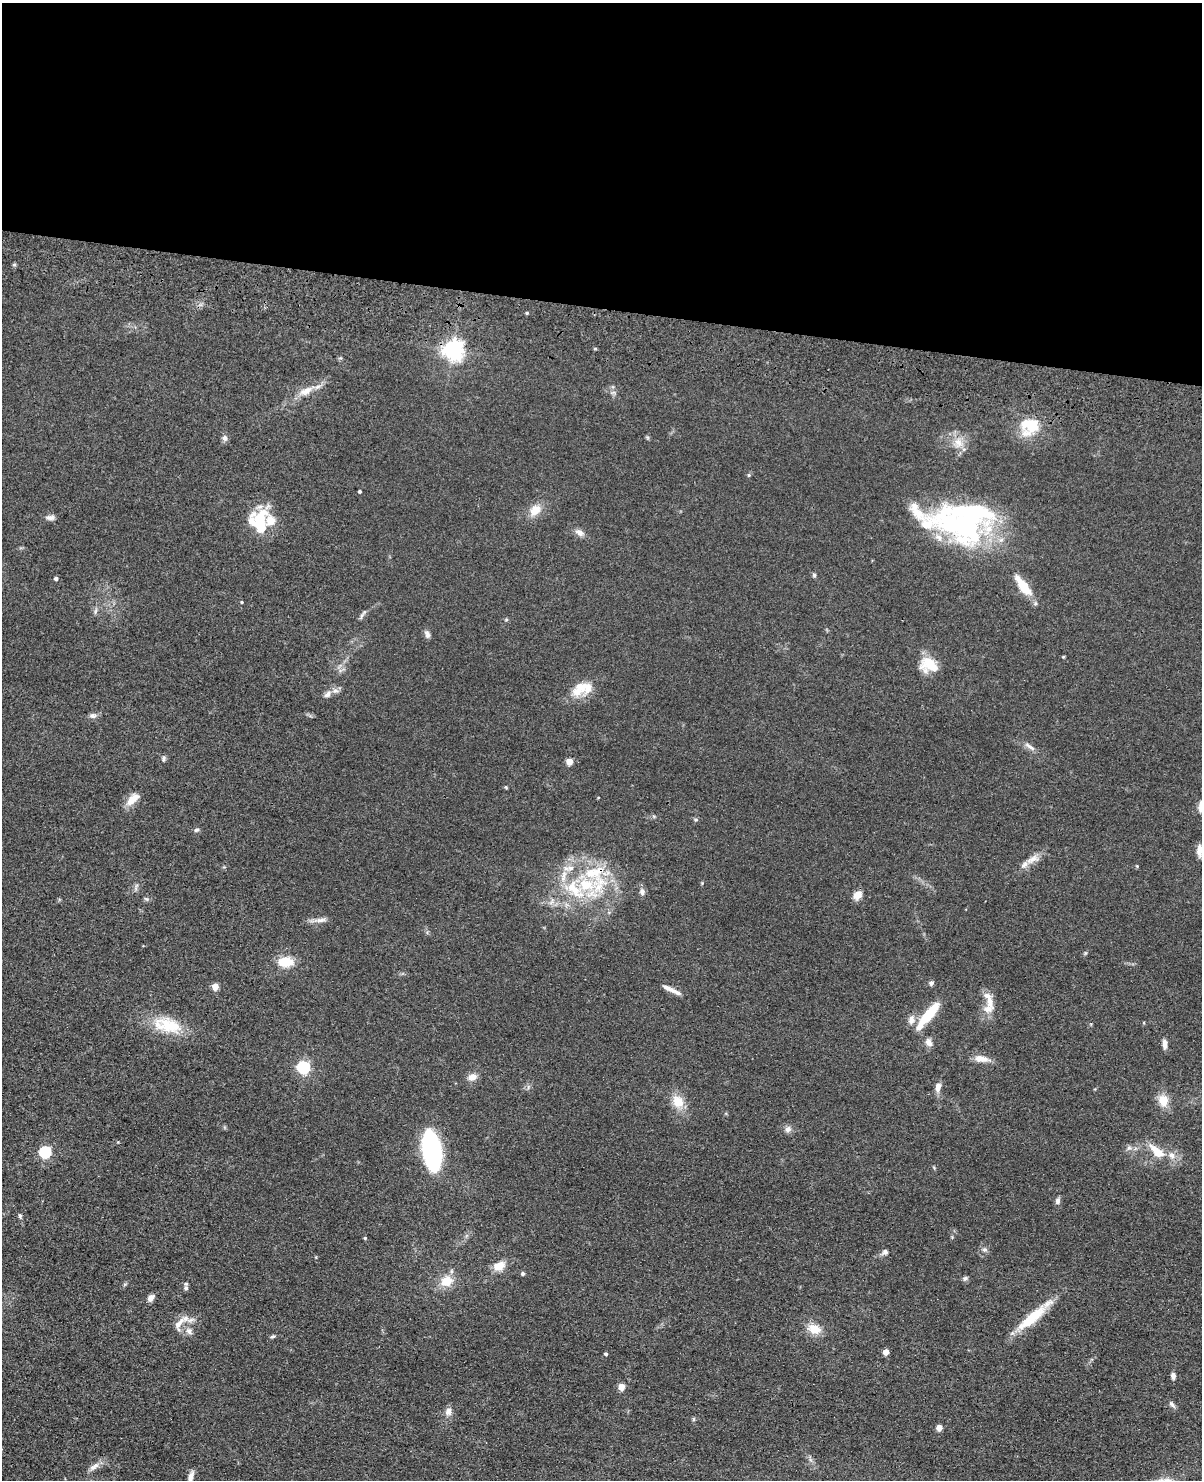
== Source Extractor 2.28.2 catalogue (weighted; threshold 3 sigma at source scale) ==
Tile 3 of 4 x 3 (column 3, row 1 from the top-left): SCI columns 2431-3630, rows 3304-4781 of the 4860 x 5015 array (HDU 1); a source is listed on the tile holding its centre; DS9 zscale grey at full resolution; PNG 1204 x 1482 px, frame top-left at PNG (2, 3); no overlay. Shown black and unused: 21% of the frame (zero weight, under 3 of 4 exposures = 6% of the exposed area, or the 3 px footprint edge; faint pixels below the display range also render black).
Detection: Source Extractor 2.28.2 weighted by HDU 2 'WHT'; one run over the whole footprint, this tile lists its part. Background 0.0673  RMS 0.0078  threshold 0.0353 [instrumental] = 3 sigma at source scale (4.5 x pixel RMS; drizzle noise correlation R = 1.50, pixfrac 1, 0.05/0.05 arcsec/px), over >= 5 px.
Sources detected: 113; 3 inside a brighter object's white glare — not listed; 18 inside a brighter listed object's ellipse — not listed separately; the other 92 listed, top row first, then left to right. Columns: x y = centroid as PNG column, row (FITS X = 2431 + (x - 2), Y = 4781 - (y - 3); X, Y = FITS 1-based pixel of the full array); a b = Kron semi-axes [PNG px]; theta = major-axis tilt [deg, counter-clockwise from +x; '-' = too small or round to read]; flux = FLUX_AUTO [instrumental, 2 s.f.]
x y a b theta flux
527 313 4 3 - 1
453 350 7 7 - 440
306 391 20 10 26 9.8
1033 427 35 21 28 25
225 438 9 7 -87 2.6
958 443 15 12 -72 9.7
749 475 5 5 - 0.99
360 491 3 3 - 1.3
535 510 15 11 47 11
50 518 12 6 -2 3.1
259 520 28 23 -65 27
964 524 83 36 -14 150
579 533 12 8 -28 4.4
814 575 5 5 - 1.2
56 579 4 4 - 1.9
1023 586 29 9 -53 18
242 602 3 3 - 0.76
95 611 7 4 71 1.5
361 616 10 4 59 1.8
506 620 5 3 - 0.88
427 634 10 6 -66 2.7
1063 657 4 3 - 0.69
929 664 20 14 -19 20
580 688 26 16 42 16
328 694 11 7 34 3.8
92 716 10 7 0 2.8
1030 747 18 5 -35 4.2
164 758 8 5 80 1.7
569 761 4 4 - 15
506 787 5 3 - 0.77
132 799 19 9 42 9.1
696 820 5 5 - 1.1
196 830 7 5 18 1.6
1199 851 14 5 89 4.9
1032 859 20 9 23 7.4
1137 866 4 4 - 0.78
594 872 34 20 16 39
642 892 8 7 - 3.1
577 894 23 14 -4 22
857 895 11 8 45 6.1
146 899 6 5 - 1.4
321 920 16 6 6 4.4
285 962 19 12 -1 15
931 983 5 5 - 2.5
215 987 5 4 - 13
669 989 19 6 -23 4.8
990 1002 20 9 -77 8.9
929 1014 31 9 50 28
911 1020 12 8 -89 4.8
1144 1023 4 3 - 0.69
167 1025 40 19 -14 30
929 1042 11 8 -61 4.2
1165 1044 13 5 -87 3.9
981 1059 19 8 -10 8.2
303 1067 6 5 - 130
472 1077 11 8 23 5.8
938 1087 10 6 79 5.2
1163 1100 11 10 - 13
678 1102 16 12 -56 14
788 1129 9 8 - 3.5
1129 1148 7 5 43 2.1
432 1151 35 15 -82 120
45 1152 6 5 - 82
1157 1152 20 9 -43 15
1172 1155 10 9 - 5.2
1058 1201 9 6 74 2.4
20 1216 7 5 -80 1.5
365 1238 4 3 - 0.99
985 1250 7 6 - 2.1
885 1252 8 7 - 2.5
499 1266 14 9 19 11
523 1273 5 5 - 1.5
965 1278 7 6 - 1.7
447 1281 15 12 33 14
186 1288 7 6 - 2.2
151 1298 9 7 55 3.6
1032 1318 44 11 40 28
191 1320 13 6 14 4.2
179 1324 20 8 53 7.3
814 1329 15 11 -20 12
189 1331 10 8 -68 4
273 1336 8 4 8 1.3
886 1352 4 4 - 9.7
606 1354 4 4 - 1.7
1173 1376 7 5 -77 3.1
621 1387 4 4 - 13
1172 1404 12 5 -52 2.3
448 1412 10 8 82 4.3
693 1419 6 4 90 1.1
939 1428 4 4 - 11
94 1466 16 7 37 5.2
191 1477 15 6 72 4.8
Overlapping masked pixels (flux is a lower limit): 2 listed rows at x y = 453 350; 594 872
Isophote crosses this tile's border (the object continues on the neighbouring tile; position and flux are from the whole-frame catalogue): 1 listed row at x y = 191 1477